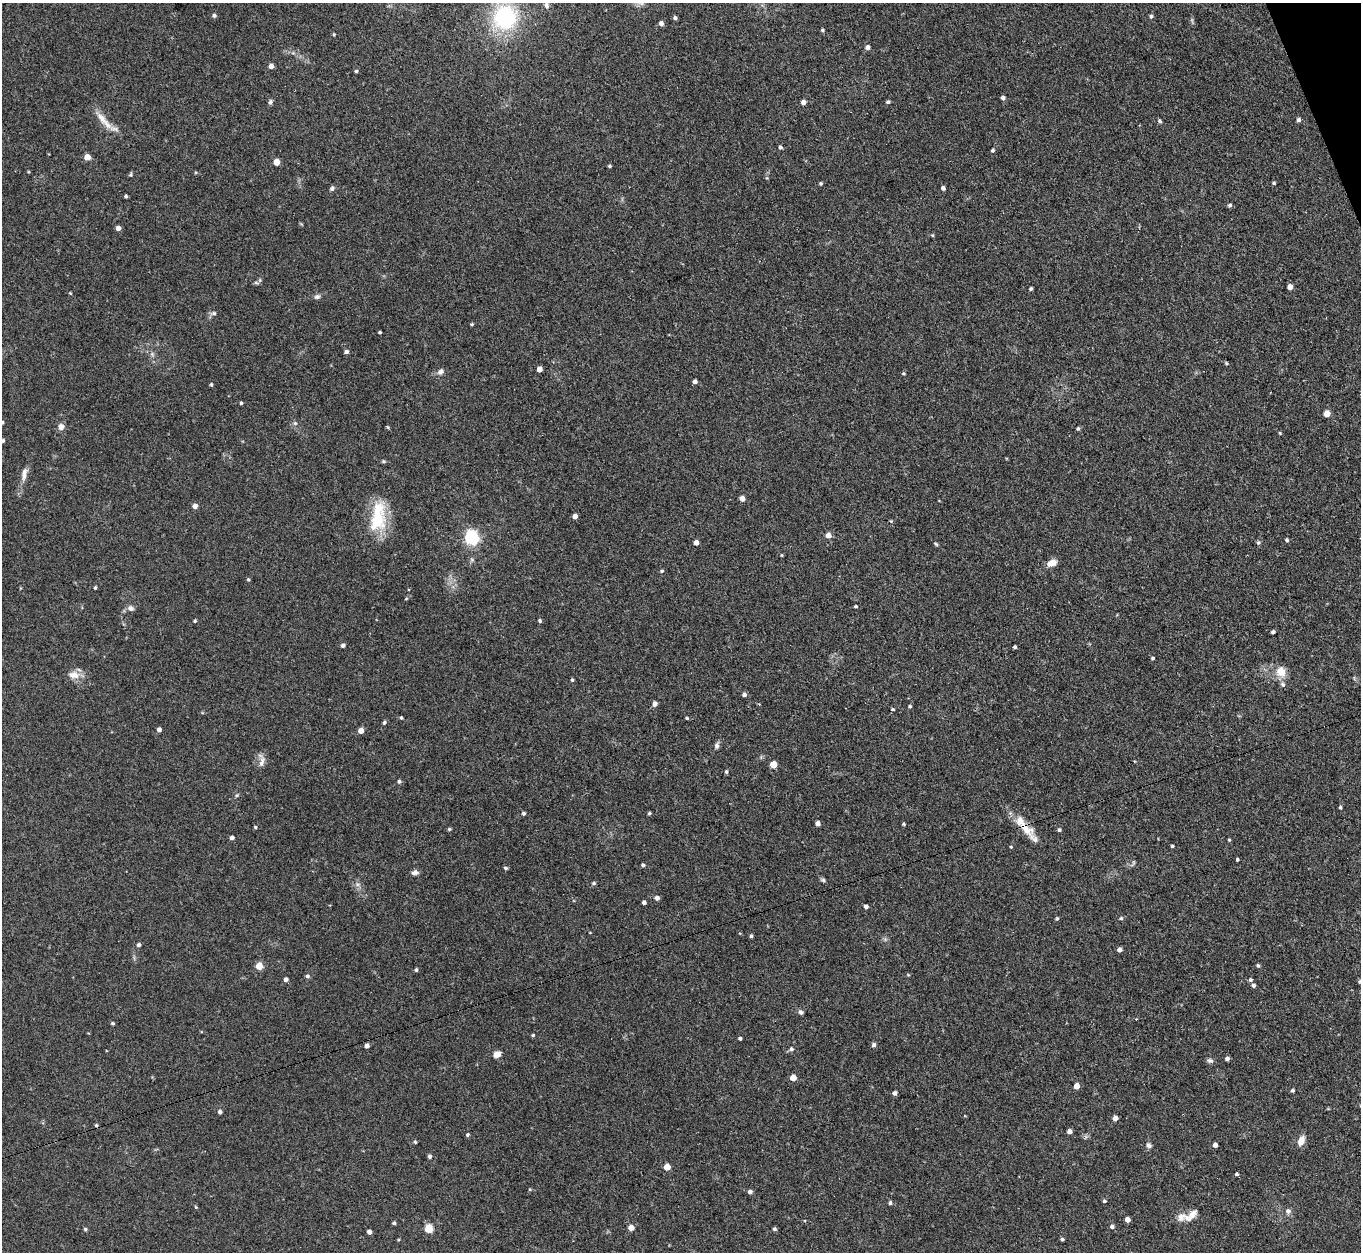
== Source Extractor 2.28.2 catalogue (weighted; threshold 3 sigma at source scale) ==
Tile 10 of 4 x 4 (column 2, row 3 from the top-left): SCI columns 1397-2755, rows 1560-2809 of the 5509 x 5488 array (HDU 1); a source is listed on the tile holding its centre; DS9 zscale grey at full resolution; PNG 1363 x 1254 px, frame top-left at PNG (2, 3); no overlay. Shown black and unused: <1% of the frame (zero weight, under 3 of 4 exposures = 5% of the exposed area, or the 3 px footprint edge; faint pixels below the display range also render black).
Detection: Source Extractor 2.28.2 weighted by HDU 2 'WHT'; one run over the whole footprint, this tile lists its part. Background 0.33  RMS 0.0096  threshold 0.0431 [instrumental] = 3 sigma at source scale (4.5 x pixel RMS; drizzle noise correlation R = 1.50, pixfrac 1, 0.05/0.05 arcsec/px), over >= 5 px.
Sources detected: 183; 1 cosmic-ray / hot-pixel residue — not listed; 5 inside a brighter listed object's ellipse — not listed separately; the other 177 listed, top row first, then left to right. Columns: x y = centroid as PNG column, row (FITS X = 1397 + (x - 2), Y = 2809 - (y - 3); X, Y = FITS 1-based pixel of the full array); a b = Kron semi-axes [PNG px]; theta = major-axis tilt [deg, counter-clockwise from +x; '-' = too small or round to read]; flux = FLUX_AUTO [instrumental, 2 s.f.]
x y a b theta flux
546 5 8 5 -78 2.8
214 15 5 4 - 2
1151 16 5 4 - 1.7
505 17 25 23 85 96
675 18 5 4 - 1.9
661 23 5 4 - 3.6
822 30 4 4 - 1.2
334 34 4 3 - 1.1
868 47 5 5 - 3.7
271 66 4 4 - 4.8
356 71 4 4 - 1.5
1003 98 5 4 - 2.1
270 102 7 5 78 2.1
803 102 5 4 - 4.6
888 102 4 4 - 1.6
101 118 21 9 -54 11
1298 120 6 5 - 1.9
1159 121 6 4 -43 1.6
780 147 4 4 - 1.7
993 150 4 4 - 1.6
87 157 5 5 - 13
276 162 5 4 - 12
609 166 4 3 - 1.3
131 175 5 4 - 1.4
821 183 4 4 - 1.3
1274 183 4 3 - 1.2
332 188 7 5 65 2
943 188 4 4 - 2.9
126 196 3 3 - 1.5
1230 205 5 5 - 1.9
118 228 4 4 - 5
932 235 5 4 - 0.98
256 283 8 4 -9 1.6
1290 287 5 4 - 6
1031 289 4 4 - 1.4
70 293 4 3 - 0.82
317 297 8 6 20 2.7
214 313 6 6 - 2.3
472 324 4 3 - 1.2
380 332 3 3 - 1.2
346 352 5 4 - 2.7
152 354 5 5 - 1.9
1226 363 4 4 - 1.1
539 369 5 4 - 6.2
441 372 10 7 31 3.5
904 374 4 3 - 0.9
695 381 4 4 - 2.8
211 384 4 4 - 1.5
241 403 4 3 - 1.1
1327 413 5 5 - 12
2 422 4 4 - 1.6
295 423 6 5 - 1.8
61 427 9 8 - 4.3
1078 428 5 4 - 1.6
1280 433 5 3 - 0.74
3 440 5 4 - 1.4
383 461 5 4 - 1.2
24 474 19 6 80 6.3
742 498 5 4 - 5.6
195 506 4 4 - 5.1
575 516 4 4 - 4.7
377 519 36 21 78 43
891 521 4 4 - 0.89
828 535 5 5 - 6.9
471 538 6 6 - 170
1287 540 5 4 - 1.4
696 542 4 4 - 4.4
1258 543 5 4 - 1.6
936 544 6 3 -45 1.2
782 555 5 3 - 0.86
1052 563 11 7 20 8.4
662 571 5 4 - 1.3
248 579 4 4 - 1.1
95 588 4 3 - 1.4
406 599 5 3 - 0.8
855 606 4 3 - 1.1
130 608 9 7 -19 3.6
195 621 4 3 - 1.2
540 621 5 4 - 1.4
1273 632 4 3 - 1.9
343 645 4 4 - 2.5
1015 647 3 3 - 1.5
1153 658 4 3 - 1.3
1281 671 15 13 -67 12
74 675 16 10 -8 8.8
572 680 4 3 - 1.3
744 695 5 5 - 2.7
655 704 5 5 - 3.8
910 706 4 4 - 1.3
893 709 4 3 - 1
401 718 4 3 - 1.1
687 718 4 3 - 1.1
384 722 6 4 51 1.6
159 730 4 4 - 3.3
361 731 5 4 - 7.5
717 746 8 6 79 2.8
262 762 16 7 75 5.2
773 764 5 5 - 13
726 772 5 4 - 1.3
399 781 5 5 - 1.8
237 795 5 4 - 1.2
1340 807 4 4 - 1.5
523 813 5 4 - 1.6
649 813 4 4 - 1.4
818 823 4 4 - 4
903 824 4 4 - 1.1
255 827 4 3 - 0.97
1025 828 29 13 -41 19
449 829 5 3 - 1.2
1059 830 4 4 - 1.5
232 838 5 4 - 2.5
1229 840 4 4 - 0.9
1172 846 3 3 - 1.4
1011 847 4 4 - 0.84
1237 859 3 3 - 1.3
643 865 5 4 - 1.7
506 868 5 4 - 1.5
415 873 9 5 5 3.3
823 880 6 5 - 1.6
593 883 5 4 - 1.4
657 898 5 5 - 3.3
644 902 4 4 - 2.4
866 907 5 4 - 2.4
1121 918 5 5 - 1.3
1057 919 5 4 - 1.1
751 936 5 4 - 1.5
139 945 5 5 - 2
1120 949 4 4 - 3.4
259 966 5 5 - 17
1258 966 6 4 -61 1.4
416 970 5 4 - 1.5
307 976 5 5 - 1.9
286 979 4 4 - 2.9
1251 980 5 5 - 1.7
1360 981 5 4 - 1.5
1253 985 4 4 - 2.2
801 1012 6 6 - 2.3
1136 1019 3 3 - 1.2
113 1023 4 4 - 1.3
533 1035 4 4 - 1
740 1038 4 3 - 1.5
874 1045 5 5 - 2.5
367 1046 4 4 - 3.5
791 1049 6 5 - 2.4
497 1054 8 6 26 6.9
1227 1059 5 4 - 2.4
1210 1061 8 6 -2 2.4
793 1078 5 5 - 7.6
1077 1086 5 4 - 7.4
1292 1090 4 4 - 1.4
895 1093 5 4 - 2.8
220 1112 4 4 - 2.4
1115 1118 5 4 - 4.5
1069 1131 5 4 - 3.5
467 1135 4 4 - 1.5
1301 1140 14 8 66 6.8
415 1142 4 4 - 1.2
1149 1145 8 6 -33 2.6
1215 1145 4 4 - 3.6
430 1156 5 4 - 2.1
667 1167 5 5 - 11
1237 1174 5 4 - 1.5
750 1192 5 5 - 2.6
1104 1201 4 4 - 1.3
890 1203 5 4 - 1.6
196 1207 5 3 - 0.87
1288 1211 8 7 - 3.3
1181 1217 13 11 39 6.8
1127 1220 4 4 - 5.5
394 1223 4 4 - 1.6
1112 1227 5 5 - 2.1
631 1228 5 5 - 7
85 1229 4 4 - 1.4
429 1229 5 5 - 30
774 1229 4 4 - 1.6
369 1232 4 4 - 3.6
1062 1239 4 4 - 1.5
Overlapping masked pixels (flux is a lower limit): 1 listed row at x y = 1025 828
Isophote crosses this tile's border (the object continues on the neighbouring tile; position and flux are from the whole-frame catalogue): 3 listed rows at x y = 2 422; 3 440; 1360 981